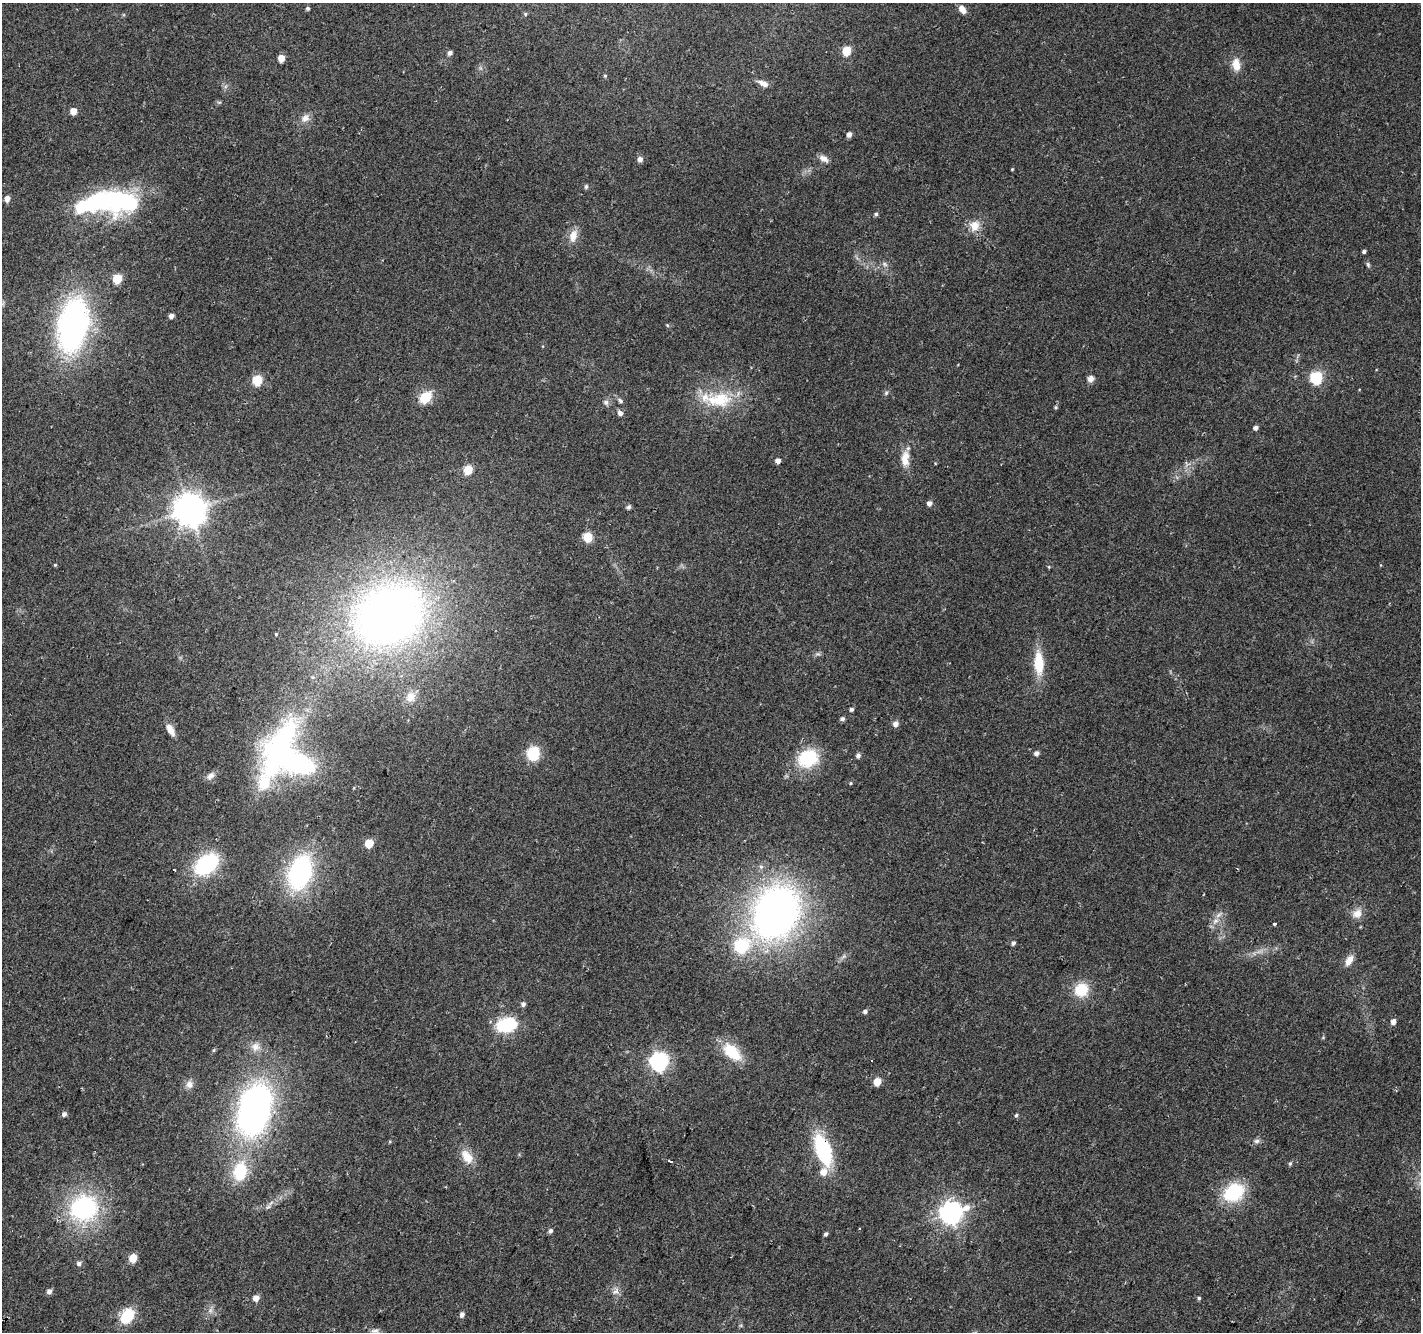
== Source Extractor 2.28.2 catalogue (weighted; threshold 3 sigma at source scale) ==
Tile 7 of 4 x 4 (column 3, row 2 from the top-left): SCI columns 2859-4277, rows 2958-4287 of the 5709 x 5850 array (HDU 1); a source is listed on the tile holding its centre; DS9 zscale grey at full resolution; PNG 1423 x 1334 px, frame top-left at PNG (2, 3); no overlay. Shown black and unused: <1% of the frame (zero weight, under 2 of 3 exposures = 2% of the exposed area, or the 3 px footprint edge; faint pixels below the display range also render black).
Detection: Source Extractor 2.28.2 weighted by HDU 2 'WHT'; one run over the whole footprint, this tile lists its part. Background 0.0558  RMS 0.011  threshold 0.0496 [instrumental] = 3 sigma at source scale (4.5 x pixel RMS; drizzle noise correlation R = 1.50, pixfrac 1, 0.0396/0.0396 arcsec/px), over >= 5 px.
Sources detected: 116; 2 inside a brighter object's white glare — not listed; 4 inside a brighter listed object's ellipse — not listed separately; the other 110 listed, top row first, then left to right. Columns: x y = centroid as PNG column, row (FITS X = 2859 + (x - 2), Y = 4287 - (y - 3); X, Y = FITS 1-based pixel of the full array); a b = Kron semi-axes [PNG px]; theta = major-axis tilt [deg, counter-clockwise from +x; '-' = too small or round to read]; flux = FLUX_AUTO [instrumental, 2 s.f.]
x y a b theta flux
308 8 4 4 - 1.9
962 10 10 6 -56 7.3
525 14 5 4 - 1.5
847 51 5 5 - 43
450 53 5 4 - 4.5
281 58 5 4 - 16
1236 64 15 9 -82 12
605 76 5 4 - 1.2
763 84 13 6 -23 7.2
73 111 5 5 - 13
305 118 11 10 - 6.5
849 134 5 4 - 5.6
824 158 13 7 -30 6.1
640 159 5 5 - 5.6
1012 169 3 3 - 0.89
586 186 6 4 88 2.1
7 199 5 4 - 9.1
117 201 48 31 -4 140
876 214 5 4 - 2
975 225 14 13 - 12
573 236 19 10 79 11
1364 251 4 3 - 2.6
885 264 7 5 -60 2.5
1368 265 8 5 -64 1.9
117 279 5 5 - 46
171 316 4 4 - 4.8
73 325 53 29 78 290
667 325 5 4 - 1.1
1316 377 6 6 - 120
1091 379 8 8 - 4.5
257 380 5 5 - 58
886 393 6 5 - 2
425 397 19 13 44 18
719 400 41 21 2 51
620 401 7 5 -50 2.3
606 402 7 7 - 3.9
1055 407 5 4 - 1.4
620 413 7 6 - 4
1255 428 5 4 - 3.8
905 457 17 10 66 12
778 461 4 4 - 6.5
468 470 5 5 - 43
929 503 5 4 - 4.9
628 507 6 5 - 2.2
190 510 10 9 - 1900
588 537 8 8 - 18
55 565 4 4 - 1
1049 567 5 4 - 1
390 614 81 64 29 640
276 634 4 3 - 0.98
1039 663 25 10 -87 33
411 697 13 12 - 9.1
851 709 4 4 - 2.5
842 719 5 4 - 3.1
895 724 6 5 - 5.6
170 730 15 7 -59 9.5
533 753 12 10 83 37
1036 753 5 4 - 4.2
858 755 5 5 - 3.4
289 757 59 46 -47 290
808 758 19 16 30 59
210 776 13 7 38 5.1
851 783 5 4 - 1.1
369 843 5 5 - 29
206 864 21 14 38 100
174 870 3 3 - 5.1
300 872 29 18 72 170
776 912 44 33 63 560
1357 913 14 12 35 9.3
1219 915 13 4 38 4.1
1215 921 8 6 22 4.7
1275 924 4 3 - 1.5
1013 943 6 5 - 2.8
741 945 22 19 40 52
1349 960 15 8 60 8.5
1081 990 16 15 - 27
523 1004 4 4 - 3.6
865 1012 5 4 - 3.2
1393 1021 5 4 - 5.9
507 1025 12 9 14 86
255 1047 13 12 - 9.5
214 1050 5 4 - 1.4
732 1052 24 14 -43 34
659 1061 7 7 - 390
877 1082 5 5 - 25
189 1084 11 9 87 6.4
254 1109 46 27 75 390
64 1114 5 5 - 3.7
1016 1115 5 5 - 1.6
1257 1141 8 6 2 3.1
823 1149 26 13 -69 94
467 1157 21 12 -53 15
670 1161 6 3 -25 6.6
1290 1164 6 4 62 1.7
240 1171 24 16 81 42
1234 1192 22 16 33 61
83 1208 26 23 22 140
951 1213 9 8 - 690
550 1231 5 5 - 3.1
826 1234 4 4 - 2.6
133 1258 5 5 - 28
79 1263 5 5 - 3.9
49 1291 5 4 - 5.2
615 1291 10 7 44 4.8
256 1298 5 4 - 11
1199 1298 5 4 - 1.8
210 1310 7 5 89 3
462 1314 5 4 - 4.5
127 1316 17 12 54 32
375 1331 12 5 -2 3.8
Overlapping masked pixels (flux is a lower limit): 1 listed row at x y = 823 1149